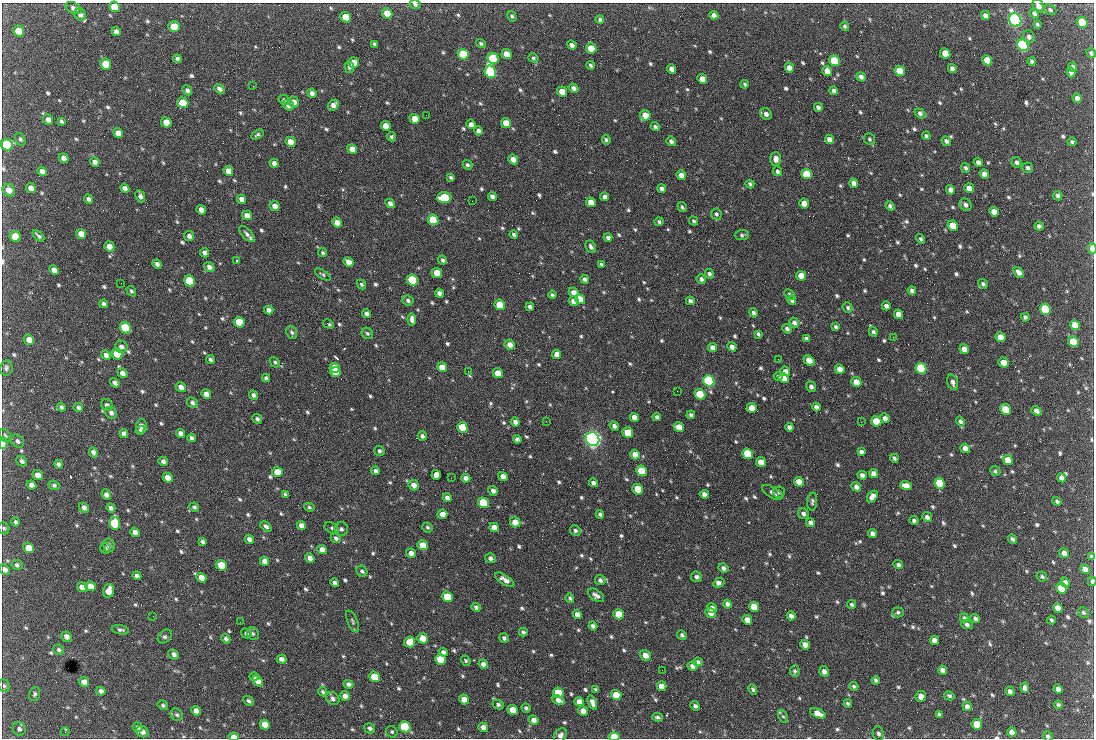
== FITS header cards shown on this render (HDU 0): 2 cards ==
NAXIS1  =                 1092 /fastest changing axis
NAXIS2  =                  736 /next to fastest changing axis

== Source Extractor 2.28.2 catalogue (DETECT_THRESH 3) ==
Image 1092 x 736 px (HDU 0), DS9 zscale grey, 1 PNG px = 1 image px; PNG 1096 x 740 px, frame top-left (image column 1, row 736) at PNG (2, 3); each listed source drawn as its Kron ellipse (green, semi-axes under 4 px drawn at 4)
Background 1860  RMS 40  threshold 120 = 3 sigma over >= 5 px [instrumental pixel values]
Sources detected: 861; of the 861, the 500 brightest by FLUX_AUTO listed and drawn (361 fainter detections omitted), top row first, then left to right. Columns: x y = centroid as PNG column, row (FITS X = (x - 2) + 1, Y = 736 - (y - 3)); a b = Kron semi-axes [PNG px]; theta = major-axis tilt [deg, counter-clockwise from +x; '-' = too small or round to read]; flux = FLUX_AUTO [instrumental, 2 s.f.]
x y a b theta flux
415 4 6 4 -25 6.3e+03
1038 6 7 5 -60 1.3e+04
114 7 6 5 - 7.2e+04
74 8 9 5 -24 1.1e+04
1050 10 6 5 - 6.5e+03
387 13 5 5 - 5.2e+04
1034 13 5 4 - 8.8e+03
80 15 6 5 - 1.1e+04
714 15 4 4 - 1.1e+04
985 15 5 4 - 1.2e+04
512 16 5 4 - 5.7e+03
346 17 5 5 - 5.5e+04
600 19 4 4 - 5.4e+03
1015 20 7 6 - 1.1e+06
1082 22 6 5 - 1.5e+05
1037 24 4 3 - 4.8e+03
174 26 6 5 - 4.8e+04
845 26 5 4 - 5.7e+03
19 31 6 5 - 7.3e+04
116 32 5 4 - 1.1e+04
1029 37 6 5 - 1.1e+04
481 43 5 4 - 5.0e+03
374 44 4 3 - 5.2e+03
572 45 5 4 - 9.9e+03
1023 45 6 5 - 7.6e+05
591 48 5 5 - 5.7e+04
945 53 5 5 - 5.5e+04
1091 53 5 4 - 6.5e+03
463 54 5 5 - 1.6e+05
507 54 5 4 - 3.7e+04
493 58 6 5 - 2.7e+05
533 58 5 4 - 5.0e+03
177 59 4 4 - 7.1e+03
987 60 5 4 - 5.7e+04
834 61 6 5 - 2.0e+05
1032 61 4 3 - 5.9e+03
353 63 5 5 - 4.6e+04
106 64 6 5 - 7.6e+04
591 65 4 4 - 5.5e+03
349 67 6 5 - 6.1e+03
1073 67 4 4 - 1.1e+04
789 68 5 4 - 2.0e+04
952 68 4 4 - 1.0e+04
672 69 5 4 - 1.6e+04
827 71 5 4 - 2.6e+04
900 71 5 5 - 9.0e+04
490 72 6 5 - 5.6e+05
1071 73 5 4 - 9.4e+03
861 77 5 4 - 1.0e+04
702 79 5 4 - 3.0e+04
745 84 4 4 - 4.8e+03
253 86 2 2 - 1.9e+04
573 88 5 4 - 9.1e+03
219 89 6 4 -40 9.9e+03
187 90 5 4 - 8.1e+03
834 91 4 4 - 9.5e+03
562 92 5 4 - 4.1e+04
312 93 5 4 - 1.1e+04
1077 98 5 4 - 1.2e+04
284 100 5 4 - 4.8e+03
293 102 5 5 - 2.0e+04
183 103 6 5 - 6.2e+04
288 105 6 5 - 1.3e+04
333 105 6 5 - 1.5e+04
818 107 4 4 - 8.9e+03
920 113 6 4 -35 8.3e+03
766 114 6 5 - 1.1e+04
426 115 2 2 - 5.6e+03
645 115 5 5 - 3.1e+04
415 119 5 4 - 4.9e+04
48 120 5 4 - 1.4e+04
61 121 4 3 - 5.3e+03
166 122 5 5 - 3.8e+04
506 123 5 5 - 3.3e+04
471 124 5 4 - 1.2e+04
386 126 5 4 - 2.8e+04
655 126 4 4 - 6.1e+03
478 131 4 4 - 1.1e+04
118 133 5 4 - 2.2e+04
257 135 6 4 31 5.1e+03
926 136 4 3 - 6.0e+03
391 137 5 4 - 5.2e+03
20 139 7 4 -57 5.6e+03
829 139 5 4 - 1.6e+04
869 139 6 5 - 5.3e+03
606 140 5 4 - 5.4e+03
671 141 5 4 - 7.7e+03
946 141 5 4 - 8.8e+03
290 142 5 4 - 2.6e+04
1072 142 4 4 - 5.3e+03
7 145 6 5 - 2.6e+05
352 149 5 4 - 2.3e+04
64 158 5 4 - 1.5e+04
513 159 5 4 - 2.8e+04
776 159 7 5 -89 1.6e+04
95 162 5 4 - 1.7e+04
978 162 5 4 - 9.4e+03
1016 162 5 4 - 7.5e+03
274 163 5 4 - 1.3e+04
467 165 5 4 - 5.8e+03
965 168 5 4 - 6.8e+03
1027 168 5 5 - 7.0e+03
42 171 5 4 - 1.1e+04
228 171 5 4 - 2.1e+04
777 171 5 4 - 7.5e+03
807 174 5 5 - 1.5e+05
984 174 5 4 - 1.4e+04
681 175 5 4 - 1.8e+04
451 177 4 3 - 5.2e+03
854 183 5 4 - 1.3e+04
750 184 4 3 - 5.5e+03
31 188 5 4 - 1.9e+04
125 188 5 4 - 1.0e+04
969 188 5 4 - 2.4e+04
662 189 4 4 - 7.8e+03
9 190 6 5 - 2.2e+04
950 190 5 4 - 1.1e+04
140 196 6 4 -66 1.2e+04
492 196 4 4 - 1.1e+04
1058 196 5 4 - 7.3e+03
605 197 4 4 - 1.1e+04
444 198 7 5 2 1.6e+05
88 199 5 4 - 7.7e+03
242 199 5 4 - 1.7e+04
472 201 2 2 - 7.1e+03
591 202 5 4 - 3.1e+04
390 203 5 4 - 1.2e+04
804 203 5 4 - 3.2e+04
965 205 7 5 -55 8.9e+03
275 206 5 4 - 1.7e+04
890 206 5 4 - 7.0e+03
682 207 5 4 - 5.7e+03
201 210 5 4 - 1.7e+04
994 212 5 4 - 2.6e+04
716 214 6 5 - 6.1e+03
247 215 5 4 - 2.2e+04
433 220 5 5 - 1.4e+05
694 221 5 4 - 5.1e+03
659 222 4 4 - 5.3e+03
337 223 5 4 - 2.4e+04
953 226 5 5 - 5.6e+04
1039 226 4 4 - 8.2e+03
81 234 5 5 - 3.1e+04
247 234 10 5 -47 1.0e+04
514 234 4 3 - 5.3e+03
742 235 7 5 3 5.8e+03
38 236 7 3 -42 6.2e+03
189 236 5 4 - 9.3e+03
15 237 6 5 - 9.8e+04
608 237 4 3 - 7.4e+03
921 239 5 4 - 5.3e+03
109 246 5 4 - 1.9e+04
591 247 7 5 -66 8.2e+03
1092 248 5 3 - 3.7e+04
205 253 5 4 - 8.7e+03
323 253 5 4 - 5.1e+03
443 260 4 3 - 6.3e+03
236 261 3 2 - 1.2e+05
349 262 5 4 - 2.0e+04
157 264 5 4 - 9.7e+03
601 265 4 3 - 5.4e+03
209 267 5 4 - 1.2e+04
54 270 5 4 - 1.6e+04
1019 272 6 4 -48 1.4e+04
437 273 5 5 - 5.4e+04
709 274 5 4 - 6.5e+03
323 275 9 4 -33 4.9e+03
801 276 5 4 - 4.0e+04
585 279 4 4 - 8.8e+03
701 279 5 4 - 8.2e+03
412 280 6 5 - 2.5e+05
190 281 6 5 - 2.0e+05
121 283 2 2 - 8.8e+03
361 284 5 4 - 5.9e+03
983 284 5 4 - 6.5e+03
131 291 5 4 - 5.2e+03
912 291 4 4 - 9.5e+03
574 292 5 4 - 1.6e+04
439 293 4 4 - 1.1e+04
790 294 6 4 -45 5.9e+03
552 295 4 3 - 5.6e+03
580 299 5 4 - 2.8e+04
408 300 6 5 - 7.4e+03
792 300 5 4 - 6.3e+03
574 301 5 4 - 2.5e+04
690 301 4 3 - 9.0e+03
104 304 4 4 - 7.1e+03
500 305 5 5 - 8.2e+04
886 306 5 4 - 1.1e+04
530 307 4 4 - 8.2e+03
848 307 5 4 - 5.6e+03
1045 309 6 5 - 2.5e+05
269 310 5 4 - 1.2e+04
753 313 5 4 - 7.0e+03
367 314 4 4 - 8.8e+03
898 314 5 4 - 2.6e+04
1025 317 4 4 - 5.7e+03
412 319 6 4 -85 1.1e+04
239 322 5 5 - 8.7e+04
794 323 5 4 - 1.1e+04
328 324 5 3 - 5.2e+03
1075 325 5 4 - 4.2e+04
836 327 4 3 - 5.9e+03
125 328 6 5 - 3.0e+05
787 329 5 4 - 7.8e+03
292 332 7 5 -67 6.7e+03
873 332 5 4 - 6.2e+03
367 333 6 5 - 5.0e+03
758 334 4 3 - 5.0e+03
893 337 2 2 - 1.5e+04
1000 337 5 4 - 3.4e+04
806 339 4 4 - 6.1e+03
29 340 5 5 - 2.6e+04
1073 342 5 5 - 9.0e+04
510 345 5 5 - 1.7e+04
121 347 6 6 - 9.2e+03
712 347 5 4 - 1.6e+04
732 347 5 4 - 1.5e+04
964 349 5 4 - 2.3e+04
117 354 6 5 - 1.1e+05
557 354 5 4 - 1.9e+04
106 355 5 4 - 1.0e+04
778 359 2 2 - 1.2e+04
210 360 4 3 - 5.9e+03
809 360 6 4 -37 3.4e+04
275 362 6 4 -45 4.9e+03
1003 363 5 4 - 3.5e+04
442 367 5 4 - 3.7e+04
6 368 8 6 82 7.3e+03
335 368 5 4 - 7.1e+04
921 368 5 5 - 2.6e+05
840 369 5 4 - 2.4e+04
468 371 3 2 - 6.1e+03
785 371 5 4 - 1.4e+04
335 372 5 5 - 7.5e+04
122 373 5 4 - 1.4e+04
498 373 5 4 - 4.3e+04
778 376 4 4 - 5.7e+03
266 378 4 3 - 6.1e+03
784 378 5 4 - 2.6e+04
709 381 6 5 - 6.5e+05
856 382 5 4 - 3.3e+04
953 382 8 5 -71 1.1e+04
115 383 5 4 - 9.4e+03
181 387 5 4 - 1.6e+04
811 387 5 4 - 8.4e+03
677 391 2 2 - 5.9e+03
206 394 5 4 - 2.0e+04
700 394 5 5 - 1.6e+05
253 395 5 4 - 7.3e+03
192 403 5 5 - 7.4e+03
107 405 6 5 - 9.6e+03
61 407 5 3 - 6.6e+03
78 407 5 4 - 7.3e+03
816 407 4 4 - 1.1e+04
752 408 5 4 - 3.7e+04
1005 409 6 5 - 9.5e+04
1036 411 5 4 - 1.1e+04
111 413 6 5 - 9.6e+03
691 415 4 3 - 5.7e+03
634 417 5 4 - 2.2e+04
657 417 4 4 - 7.1e+03
885 418 5 4 - 1.2e+04
257 419 5 4 - 7.6e+03
546 421 2 2 - 6.9e+03
876 421 5 5 - 9.2e+04
960 421 5 4 - 6.3e+03
515 422 4 4 - 1.1e+04
861 422 2 2 - 7.3e+03
141 426 7 5 87 1.4e+04
614 426 5 4 - 8.9e+03
462 427 5 5 - 1.3e+05
679 427 5 4 - 3.3e+04
789 427 4 4 - 9.4e+03
140 430 5 4 - 5.4e+03
180 433 4 4 - 1.1e+04
628 433 5 5 - 1.1e+05
124 434 4 4 - 1.0e+04
5 436 7 5 -55 5.5e+03
422 436 5 4 - 7.6e+03
191 438 4 4 - 7.7e+03
517 439 4 4 - 8.1e+03
592 439 7 6 - 1.5e+06
17 441 7 5 -45 8.2e+03
3 443 6 4 -87 8.4e+04
965 448 5 4 - 2.0e+04
379 451 5 5 - 5.9e+03
93 452 5 4 - 9.2e+03
861 452 4 4 - 8.4e+03
747 454 5 5 - 1.5e+05
635 455 5 4 - 2.9e+04
894 458 4 3 - 6.1e+03
1008 460 5 5 - 4.3e+04
22 461 6 4 -46 7.2e+03
163 461 5 4 - 9.4e+03
761 462 5 4 - 3.6e+04
59 464 4 3 - 7.4e+03
376 471 4 4 - 9.7e+03
641 471 5 5 - 1.2e+05
995 471 5 4 - 5.2e+03
277 472 5 5 - 4.4e+04
873 474 5 4 - 1.6e+04
38 475 5 4 - 1.9e+04
436 475 5 4 - 4.6e+04
862 475 4 4 - 1.3e+04
503 477 5 4 - 2.0e+04
168 478 5 4 - 2.5e+04
451 478 2 2 - 5.0e+03
466 478 5 4 - 1.3e+04
1061 478 5 4 - 1.3e+04
799 482 5 4 - 3.0e+04
593 483 4 4 - 1.0e+04
940 483 5 5 - 1.5e+05
31 485 5 4 - 1.1e+04
54 485 5 4 - 5.2e+03
414 485 5 5 - 1.8e+04
906 486 6 4 -21 2.4e+04
856 487 5 4 - 1.3e+04
638 489 5 5 - 9.1e+04
493 491 5 4 - 1.1e+04
772 492 12 5 -30 9.1e+03
779 492 6 5 - 5.3e+03
285 494 4 4 - 5.1e+03
704 494 4 4 - 1.1e+04
106 495 5 4 - 1.0e+04
872 496 6 4 54 1.6e+04
447 498 4 4 - 1.2e+04
812 501 9 5 85 5.8e+03
1057 501 5 4 - 5.5e+03
483 503 5 5 - 1.8e+05
194 507 5 4 - 5.4e+03
309 507 5 4 - 4.8e+03
84 508 5 4 - 9.9e+03
111 508 5 4 - 9.1e+03
442 514 5 4 - 1.6e+04
600 514 4 4 - 6.7e+03
803 514 5 5 - 9.1e+03
927 517 5 4 - 9.6e+03
914 521 4 3 - 7.2e+03
15 522 5 4 - 5.9e+03
515 522 5 5 - 3.1e+04
114 523 6 5 - 1.6e+05
810 523 4 4 - 9.6e+03
301 525 5 4 - 1.2e+04
266 526 6 4 -43 8.1e+03
428 527 5 4 - 4.9e+03
4 528 6 5 - 5.3e+03
332 528 7 5 -29 6.3e+03
494 528 5 4 - 3.1e+04
341 529 7 6 - 8.4e+03
575 531 5 5 - 6.7e+03
135 532 5 4 - 1.4e+04
872 534 5 4 - 1.3e+04
336 538 5 4 - 7.5e+03
249 539 5 4 - 1.2e+04
1012 539 5 4 - 7.9e+03
203 542 4 3 - 6.7e+03
109 545 7 5 -76 7.3e+03
423 545 5 5 - 4.7e+04
28 548 5 5 - 4.3e+04
106 548 6 5 - 5.3e+03
322 550 5 4 - 2.0e+04
411 553 5 4 - 1.3e+04
1064 553 5 4 - 1.8e+04
1091 556 4 3 - 5.1e+03
310 558 5 4 - 1.5e+04
490 558 5 5 - 8.9e+03
265 561 5 4 - 1.8e+04
17 565 5 5 - 6.2e+03
221 565 5 5 - 8.4e+04
898 565 5 4 - 6.3e+03
723 568 5 4 - 9.6e+03
1085 569 5 4 - 2.2e+04
5 570 6 5 - 1.2e+04
362 571 6 5 - 6.0e+03
137 576 4 4 - 9.2e+03
696 577 5 5 - 8.1e+03
1042 577 5 5 - 4.9e+03
201 578 5 4 - 2.3e+04
505 580 11 5 -34 1.7e+04
600 580 5 5 - 8.1e+03
1092 581 4 3 - 1.1e+04
1065 582 5 4 - 1.1e+04
335 583 4 4 - 9.7e+03
719 583 6 4 30 1.5e+04
90 586 5 5 - 2.5e+04
82 587 5 4 - 2.7e+04
1062 588 5 5 - 1.2e+05
108 591 7 5 70 2.9e+04
596 595 9 5 -35 1.1e+04
447 597 5 5 - 1.2e+05
570 598 5 4 - 5.2e+03
727 604 4 4 - 9.3e+03
852 604 4 4 - 5.4e+03
476 607 4 4 - 6.9e+03
754 607 5 5 - 6.3e+04
712 608 5 4 - 1.8e+04
1058 608 5 4 - 2.4e+04
898 612 6 5 - 5.3e+03
710 613 5 4 - 2.2e+04
1083 613 5 5 - 5.4e+03
577 614 5 4 - 1.3e+04
619 614 5 5 - 7.6e+04
153 616 2 2 - 1.0e+04
791 616 4 4 - 1.1e+04
964 618 5 4 - 7.2e+03
975 618 5 4 - 8.1e+03
747 620 5 4 - 2.4e+04
1051 620 4 3 - 5.0e+03
352 621 11 5 -68 6.3e+03
240 622 2 2 - 4.8e+03
967 625 6 4 -21 7.1e+03
593 626 4 4 - 8.5e+03
120 630 8 4 -12 6.4e+03
523 632 4 3 - 6.0e+03
246 634 5 4 - 6.4e+03
253 634 7 5 -58 6.0e+03
682 635 5 4 - 6.2e+03
165 636 8 6 41 7.2e+03
66 637 5 5 - 1.3e+04
423 638 5 5 - 5.8e+04
504 638 5 4 - 6.8e+03
226 639 5 4 - 8.2e+03
934 640 5 4 - 1.9e+04
410 642 5 5 - 5.3e+04
805 645 5 4 - 1.9e+04
59 650 5 5 - 6.3e+03
443 652 4 4 - 9.3e+03
174 654 6 4 -42 1.0e+04
645 655 5 5 - 2.0e+04
282 659 5 4 - 1.1e+04
441 659 5 5 - 9.6e+04
466 661 5 4 - 4.9e+03
698 662 5 4 - 6.0e+03
483 664 5 4 - 1.2e+04
692 666 5 4 - 1.2e+04
662 670 2 2 - 6.0e+03
942 670 4 4 - 1.2e+04
795 671 6 4 -77 5.3e+03
824 671 5 4 - 1.2e+04
254 677 5 4 - 5.5e+03
374 677 5 5 - 8.4e+04
876 680 4 3 - 6.7e+03
258 681 6 5 - 2.0e+04
84 682 5 4 - 1.5e+04
348 684 5 4 - 8.7e+03
4 686 7 5 -57 5.5e+03
661 686 5 4 - 2.3e+04
854 686 4 3 - 5.3e+03
1025 688 5 4 - 1.0e+04
596 689 4 3 - 5.5e+03
753 689 5 4 - 5.2e+03
1058 689 5 4 - 1.5e+04
101 691 4 4 - 9.4e+03
1010 691 5 4 - 1.0e+04
323 692 5 4 - 5.2e+03
558 693 5 5 - 1.1e+05
35 694 7 5 72 6.0e+03
616 695 5 5 - 5.8e+04
345 696 5 4 - 1.8e+04
921 696 5 5 - 1.3e+04
949 696 5 4 - 5.5e+03
333 699 7 6 - 9.4e+03
464 699 5 4 - 3.0e+04
558 700 7 4 -23 1.3e+04
248 701 6 4 -45 6.2e+03
579 702 5 4 - 2.0e+04
592 703 7 4 -70 1.4e+04
848 703 4 3 - 5.3e+03
498 704 6 4 -26 6.5e+03
163 705 5 4 - 5.3e+03
1058 705 4 3 - 6.6e+03
695 706 5 4 - 7.4e+03
967 706 5 4 - 1.2e+04
526 708 5 4 - 5.7e+03
513 710 5 4 - 4.2e+04
196 711 5 4 - 1.4e+04
583 711 5 4 - 2.1e+04
818 713 8 4 -23 2.2e+04
939 714 4 3 - 4.9e+03
177 715 6 5 - 6.0e+03
783 716 7 4 -60 5.2e+03
657 717 5 3 - 5.7e+03
534 720 5 4 - 1.4e+04
977 724 5 5 - 7.6e+04
265 725 5 5 - 3.8e+04
137 727 5 4 - 6.5e+03
405 727 6 5 - 3.1e+05
483 727 5 4 - 2.0e+04
370 728 6 5 - 7.5e+03
19 729 7 6 - 9.2e+03
65 732 4 3 - 1.2e+04
142 732 6 5 - 1.6e+04
392 732 6 5 - 5.1e+03
1012 732 5 4 - 1.7e+04
878 734 7 5 -77 7.9e+03
560 735 8 6 51 1.2e+04
1048 736 5 4 - 6.0e+03
234 737 5 4 - 2.3e+04
614 737 5 4 - 7.4e+04
At the frame edge (FLAGS 8, measured only in part): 17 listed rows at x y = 415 4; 1038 6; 114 7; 1091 53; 7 145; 1092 248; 3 443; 4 528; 1091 556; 5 570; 1092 581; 4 686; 878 734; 560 735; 1048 736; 234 737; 614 737
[361 fainter detections neither listed nor drawn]